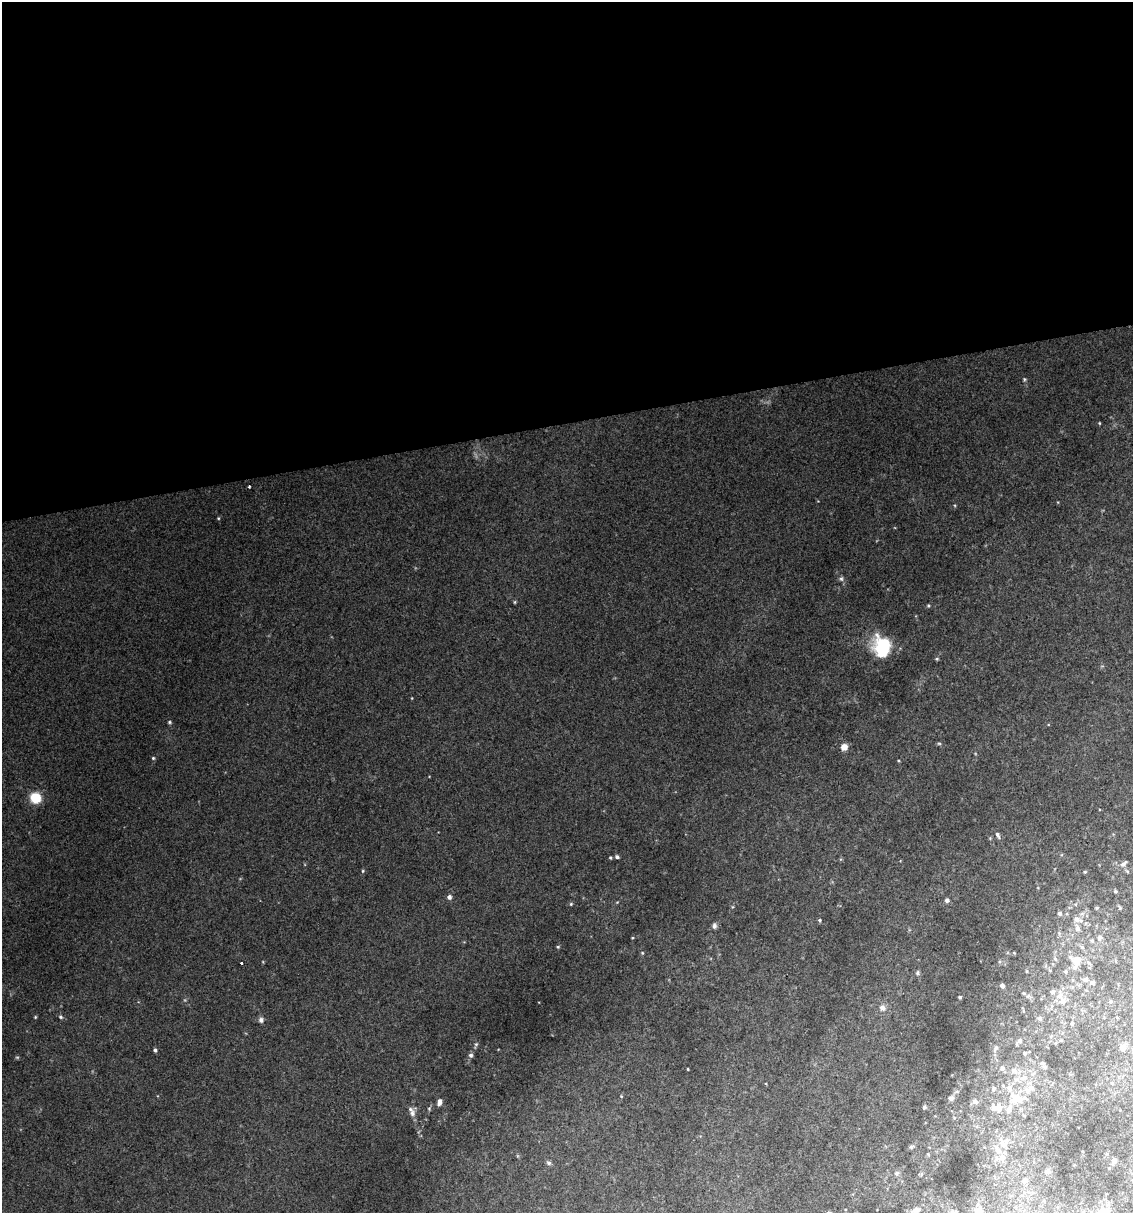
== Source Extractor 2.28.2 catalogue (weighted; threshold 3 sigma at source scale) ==
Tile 2 of 4 x 4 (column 2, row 1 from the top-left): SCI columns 1155-2285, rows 3635-4845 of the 4616 x 4845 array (HDU 1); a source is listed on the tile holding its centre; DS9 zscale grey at full resolution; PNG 1135 x 1215 px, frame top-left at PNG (2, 2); no overlay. Shown black and unused: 35% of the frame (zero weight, under 2 of 3 exposures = <1% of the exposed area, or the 3 px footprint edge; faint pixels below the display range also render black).
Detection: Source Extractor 2.28.2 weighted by HDU 2 'WHT'; one run over the whole footprint, this tile lists its part. Background 0.0617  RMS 0.0076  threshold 0.0344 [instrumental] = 3 sigma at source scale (4.5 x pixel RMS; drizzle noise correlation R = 1.50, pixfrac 1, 0.0396/0.0396 arcsec/px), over >= 5 px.
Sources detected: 93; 1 too faint to see at this stretch — not listed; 8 inside a brighter listed object's ellipse — not listed separately; the other 84 listed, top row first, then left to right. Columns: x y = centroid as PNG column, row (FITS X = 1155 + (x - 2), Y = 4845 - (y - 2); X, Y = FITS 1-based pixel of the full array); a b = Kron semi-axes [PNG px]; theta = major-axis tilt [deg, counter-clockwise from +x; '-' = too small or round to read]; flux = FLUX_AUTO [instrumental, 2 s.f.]
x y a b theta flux
1024 379 5 4 - 0.92
1099 423 4 3 - 0.6
249 487 3 3 - 0.72
218 518 5 3 - 0.65
841 579 7 5 -89 1.6
928 605 4 4 - 0.88
882 647 16 13 -82 56
937 659 5 4 - 0.88
169 722 5 4 - 1
939 743 6 4 -1 0.88
844 747 6 6 - 6.7
153 758 4 4 - 0.93
35 798 8 7 - 27
998 835 8 5 -61 2.2
617 857 4 4 - 1.9
610 858 4 3 - 0.92
1123 864 9 5 40 2.1
363 871 5 4 - 0.84
1085 872 3 3 - 0.79
1115 891 4 3 - 1.2
449 897 4 4 - 2.9
947 900 5 4 - 2.1
571 904 5 4 - 0.97
1059 913 5 5 - 1.8
1076 919 10 8 -36 4.5
820 920 4 4 - 1.1
714 926 8 6 88 2.2
1077 928 10 6 -78 3.5
1099 938 8 6 59 2.3
1092 941 6 4 -86 1.3
558 947 5 4 - 0.88
642 953 5 4 - 0.78
1055 959 6 4 -46 1.1
1077 960 11 10 - 11
241 963 3 3 - 2.4
1066 972 7 4 -83 1.3
917 973 6 4 74 1.2
1086 979 7 6 - 2.7
1092 982 6 5 - 2.4
1002 986 4 4 - 3
1024 993 5 4 - 1.1
1059 996 9 9 - 5.3
960 997 3 3 - 0.97
1110 1001 5 4 - 1
882 1008 9 9 - 3.9
35 1017 4 4 - 0.7
61 1017 6 5 - 1.4
1040 1018 6 6 - 1.7
261 1020 6 6 - 2.5
1072 1023 5 4 - 1.1
1020 1041 7 7 - 2.1
476 1044 5 5 - 1.2
1122 1047 6 6 - 5
996 1048 7 5 78 1.6
155 1050 5 4 - 1.4
1024 1053 6 5 - 1.3
471 1055 6 6 - 1.9
1044 1067 7 5 -2 1.5
1002 1068 6 6 - 2.3
688 1069 3 2 - 0.52
1014 1071 11 8 -27 4.6
1024 1077 11 7 37 4.8
1112 1083 4 4 - 0.72
1031 1088 11 9 21 5
993 1089 7 6 - 1.8
951 1098 6 5 - 2.2
1017 1099 18 12 -22 15
439 1102 8 5 77 3
975 1102 8 6 -18 2.2
924 1107 4 4 - 1.4
998 1108 7 7 - 7.5
1009 1110 9 7 67 4.4
412 1113 10 7 73 3.4
1003 1144 17 14 54 11
911 1147 6 5 - 1.4
1114 1161 5 5 - 2.1
549 1163 7 5 -31 1.7
1047 1172 6 5 - 2.3
896 1173 6 6 - 1.7
921 1174 6 4 0 1.1
1024 1180 7 6 - 2.8
916 1210 10 7 34 4.6
978 1211 6 6 - 15
1106 1211 18 9 -14 5.6
Isophote crosses this tile's border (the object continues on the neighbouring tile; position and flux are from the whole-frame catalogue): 3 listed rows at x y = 916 1210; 978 1211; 1106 1211
Unlisted compact peaks at least as high as the median listed source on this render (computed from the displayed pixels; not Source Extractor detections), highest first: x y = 515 602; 632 938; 412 698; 954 505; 621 1096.